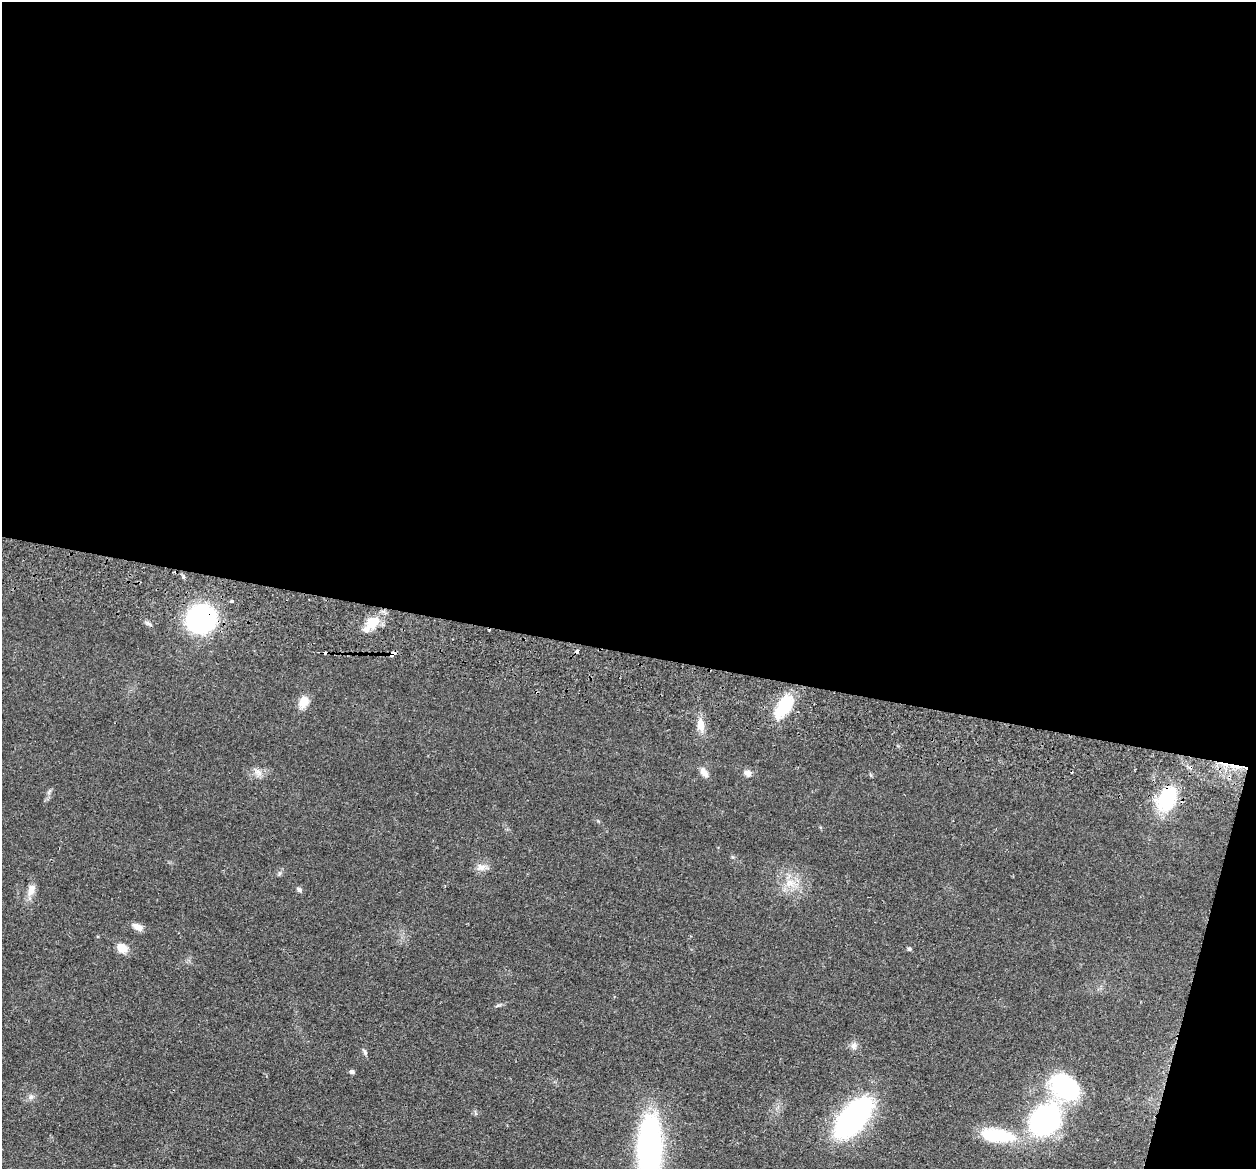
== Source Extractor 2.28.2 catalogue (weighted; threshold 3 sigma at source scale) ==
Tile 4 of 4 x 4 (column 4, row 1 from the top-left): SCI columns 3776-5029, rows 3801-4967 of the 5045 x 5146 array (HDU 1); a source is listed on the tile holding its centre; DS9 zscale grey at full resolution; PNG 1258 x 1171 px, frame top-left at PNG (2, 2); no overlay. Shown black and unused: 57% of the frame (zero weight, under 2 of 3 exposures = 3% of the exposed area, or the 3 px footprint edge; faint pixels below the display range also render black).
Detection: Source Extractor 2.28.2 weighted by HDU 2 'WHT'; one run over the whole footprint, this tile lists its part. Background 0.0513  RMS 0.0067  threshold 0.0299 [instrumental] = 3 sigma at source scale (4.5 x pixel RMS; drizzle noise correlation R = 1.50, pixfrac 1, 0.05/0.05 arcsec/px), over >= 5 px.
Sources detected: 33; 3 cosmic-ray / hot-pixel residue — not listed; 1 inside a brighter listed object's ellipse — not listed separately; the other 29 listed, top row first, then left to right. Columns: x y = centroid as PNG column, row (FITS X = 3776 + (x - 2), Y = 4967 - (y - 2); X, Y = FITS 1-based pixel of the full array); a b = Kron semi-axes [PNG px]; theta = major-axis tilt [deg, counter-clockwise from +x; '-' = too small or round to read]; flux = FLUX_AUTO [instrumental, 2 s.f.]
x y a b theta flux
232 601 3 3 - 1.5
201 619 19 18 - 150
373 622 19 14 27 13
148 623 10 5 -37 1.6
392 654 6 4 40 8.8
304 702 15 11 63 7
784 706 29 15 56 27
701 725 18 10 -79 6.9
258 772 13 8 -23 4
704 772 14 7 -54 3.8
748 773 8 7 - 3.4
49 792 10 4 56 1.5
1167 799 22 15 64 49
481 867 14 10 12 4.5
790 883 14 10 -46 7.4
31 889 16 9 74 5.5
299 890 7 5 -33 1.5
138 927 12 7 -26 4.6
122 948 12 9 -35 7.3
909 949 5 5 - 1.1
854 1046 10 8 75 2.8
365 1052 9 5 -67 1.4
352 1071 6 5 - 1.5
1064 1087 38 27 -36 54
31 1097 7 6 - 1.9
853 1118 43 21 52 130
1045 1120 24 19 47 150
997 1135 43 15 -6 37
650 1148 60 20 89 180
Overlapping masked pixels (flux is a lower limit): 3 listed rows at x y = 201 619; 392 654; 1167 799
Isophote crosses this tile's border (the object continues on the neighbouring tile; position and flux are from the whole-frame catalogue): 2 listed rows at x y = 853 1118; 650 1148